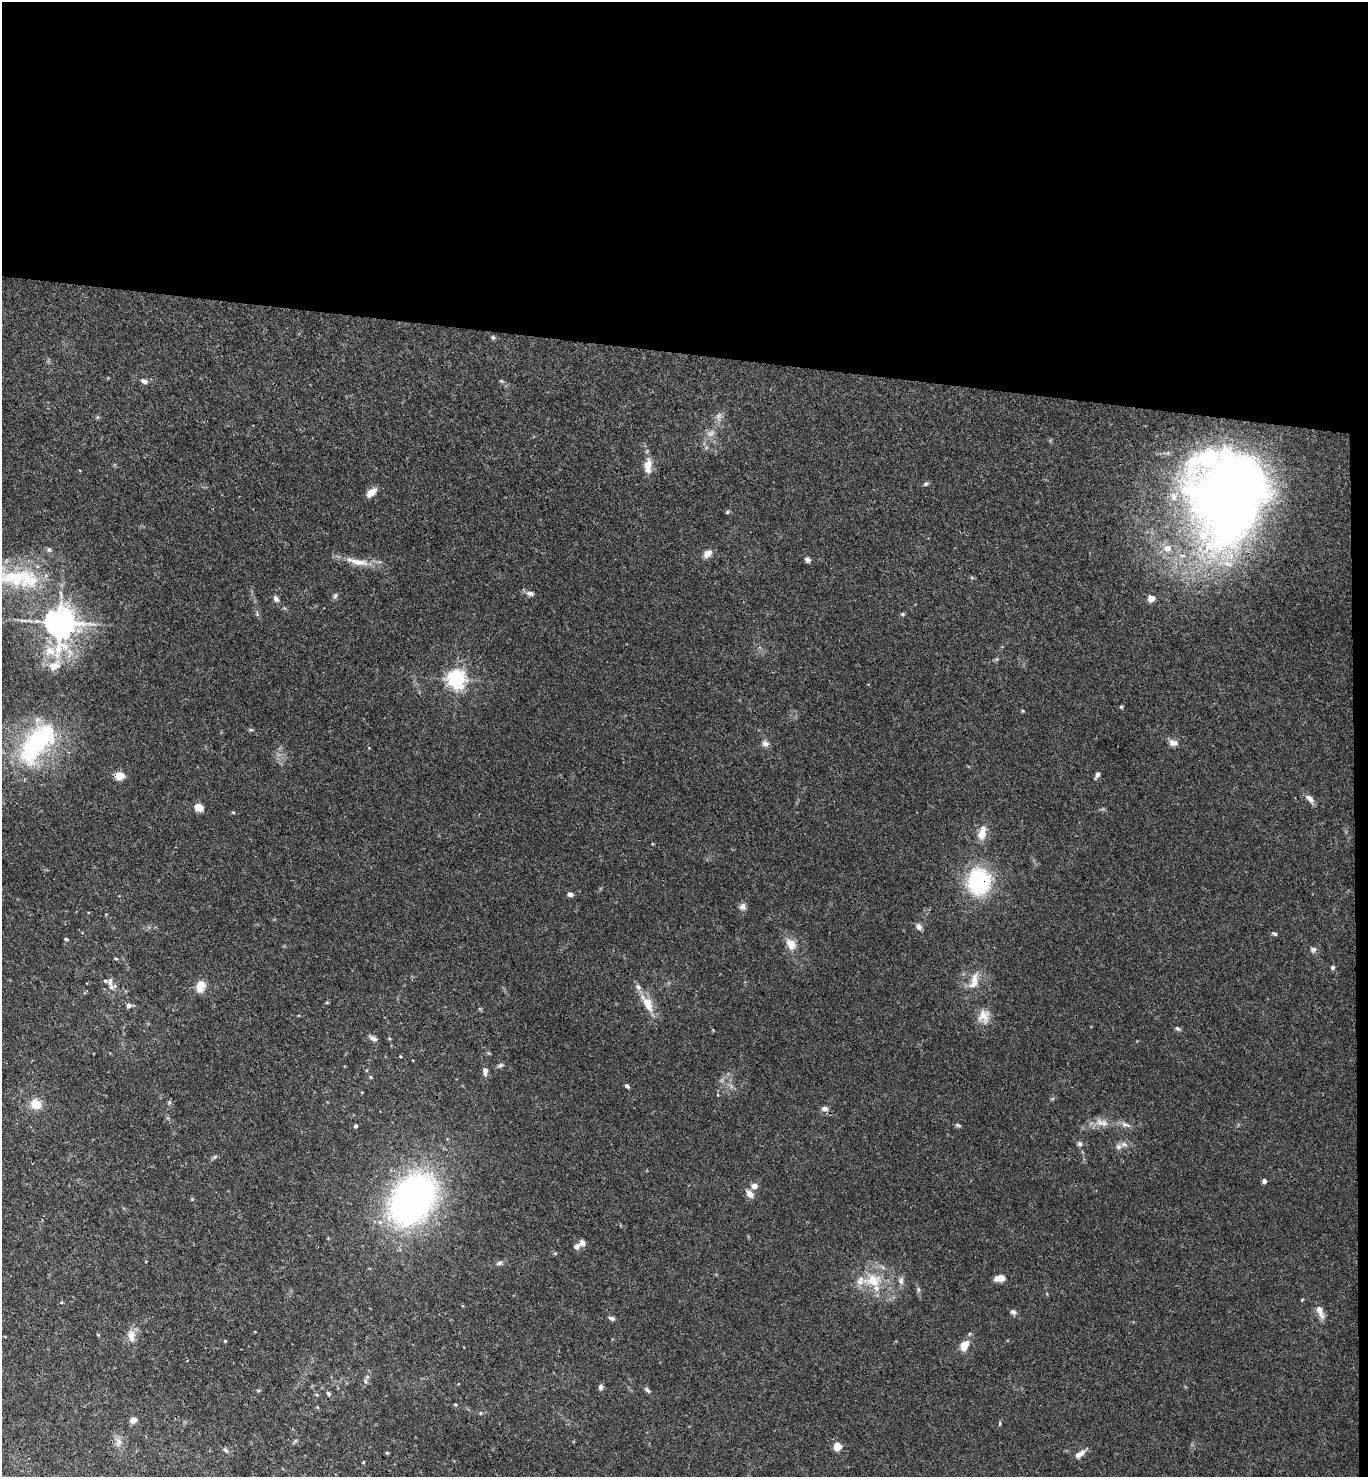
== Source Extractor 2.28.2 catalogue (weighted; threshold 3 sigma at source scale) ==
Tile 3 of 3 x 3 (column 3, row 1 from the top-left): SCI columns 2892-4257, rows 2961-4435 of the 4515 x 4442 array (HDU 1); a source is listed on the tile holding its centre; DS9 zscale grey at full resolution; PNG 1370 x 1479 px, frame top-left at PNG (2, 2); no overlay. Shown black and unused: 25% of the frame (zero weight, under 3 of 4 exposures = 6% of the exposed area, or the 3 px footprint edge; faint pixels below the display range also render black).
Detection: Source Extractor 2.28.2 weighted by HDU 2 'WHT'; one run over the whole footprint, this tile lists its part. Background 0.0368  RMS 0.0029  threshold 0.0132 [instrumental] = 3 sigma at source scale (4.5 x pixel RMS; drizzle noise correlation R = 1.50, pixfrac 1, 0.05/0.05 arcsec/px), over >= 5 px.
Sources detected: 116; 1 too faint to see at this stretch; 1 inside a brighter object's white glare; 1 cosmic-ray / hot-pixel residue — not listed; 12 inside a brighter listed object's ellipse — not listed separately; the other 101 listed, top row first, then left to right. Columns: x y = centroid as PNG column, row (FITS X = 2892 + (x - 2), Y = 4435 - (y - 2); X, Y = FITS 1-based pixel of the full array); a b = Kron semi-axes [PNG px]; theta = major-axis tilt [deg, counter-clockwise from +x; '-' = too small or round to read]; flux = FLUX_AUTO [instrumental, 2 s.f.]
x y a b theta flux
493 337 6 5 - 0.47
144 381 9 6 -23 1.1
501 381 6 4 -33 0.39
711 433 13 7 43 1.8
648 466 20 9 87 3.5
926 484 7 4 28 0.53
1234 486 111 79 74 260
371 492 13 7 39 2.7
727 512 5 5 - 0.4
49 550 8 5 -62 0.62
707 554 10 7 37 2.2
807 560 7 6 - 0.87
358 562 33 9 -10 4.7
15 578 62 26 -3 26
530 593 9 6 -8 1.1
335 596 8 5 79 0.66
1151 598 5 5 - 4.6
276 599 8 6 -59 1.1
902 614 5 5 - 0.41
60 622 10 9 - 500
50 651 16 15 - 5.5
54 666 19 13 27 4.4
456 679 7 6 - 140
1121 707 5 4 - 0.34
1023 711 4 4 - 0.3
251 730 6 4 -17 0.38
36 743 52 25 52 44
1173 743 12 8 -10 1.6
765 744 8 7 - 1.4
1097 775 8 5 64 0.95
120 776 6 5 - 9
1310 799 14 6 -44 1.6
199 807 5 5 - 8.5
233 812 4 4 - 0.31
981 834 14 10 87 3.2
979 882 24 21 87 30
570 894 6 5 - 0.97
742 907 9 8 - 1.2
919 927 9 7 -69 1
1275 934 6 4 -36 0.49
66 939 4 3 - 0.43
791 944 16 11 -56 3.3
1313 949 7 6 - 1
116 958 4 3 - 0.31
1333 967 5 5 - 0.68
974 979 22 9 72 3.3
110 981 12 7 88 1.5
201 986 15 10 73 3.3
647 1003 22 10 -62 5.2
984 1016 19 15 82 3.7
1178 1029 8 5 -24 0.58
373 1038 10 5 -21 1.1
400 1056 3 3 - 0.28
500 1065 8 5 26 0.62
485 1071 13 6 -86 1.3
371 1077 6 3 -70 0.32
627 1086 6 4 -43 0.56
36 1104 10 8 -33 5.6
825 1109 9 6 -7 1.4
1102 1123 20 10 -17 3.1
958 1125 8 5 -19 0.52
1126 1125 17 5 -16 1.5
356 1126 4 4 - 0.64
1080 1144 7 6 - 0.79
1118 1147 8 7 - 1.1
215 1157 7 4 20 0.48
1264 1181 4 4 - 1.1
754 1186 8 7 - 1.5
750 1194 12 8 -46 1.9
413 1199 42 28 54 140
380 1222 7 6 - 1.1
582 1243 8 7 - 1.2
499 1263 9 6 17 0.82
1000 1278 10 6 3 3.4
873 1280 26 18 3 9.4
901 1281 11 7 87 1.2
918 1289 6 4 -49 0.5
1302 1299 5 3 - 0.25
61 1302 4 3 - 0.25
1320 1311 16 7 -69 2.7
1013 1312 8 7 - 0.87
612 1318 8 5 -19 0.72
131 1336 18 10 -87 2.9
225 1341 4 3 - 0.3
964 1345 9 6 57 4.6
365 1381 6 5 - 0.67
601 1387 7 5 83 1
258 1390 6 3 -18 0.32
647 1390 9 5 -47 0.72
328 1393 5 4 - 0.7
317 1395 5 4 - 0.35
455 1404 4 4 - 0.34
480 1413 5 3 - 0.29
133 1420 8 7 - 1.4
1000 1423 5 3 - 0.32
119 1442 13 8 83 1.8
837 1447 6 6 - 4.5
225 1450 8 5 -29 0.63
387 1453 4 4 - 0.36
1080 1454 14 6 35 2
363 1462 5 3 - 0.25
Overlapping masked pixels (flux is a lower limit): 4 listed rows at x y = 1234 486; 120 776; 979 882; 582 1243
Isophote crosses this tile's border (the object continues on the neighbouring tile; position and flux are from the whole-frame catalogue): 1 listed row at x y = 15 578